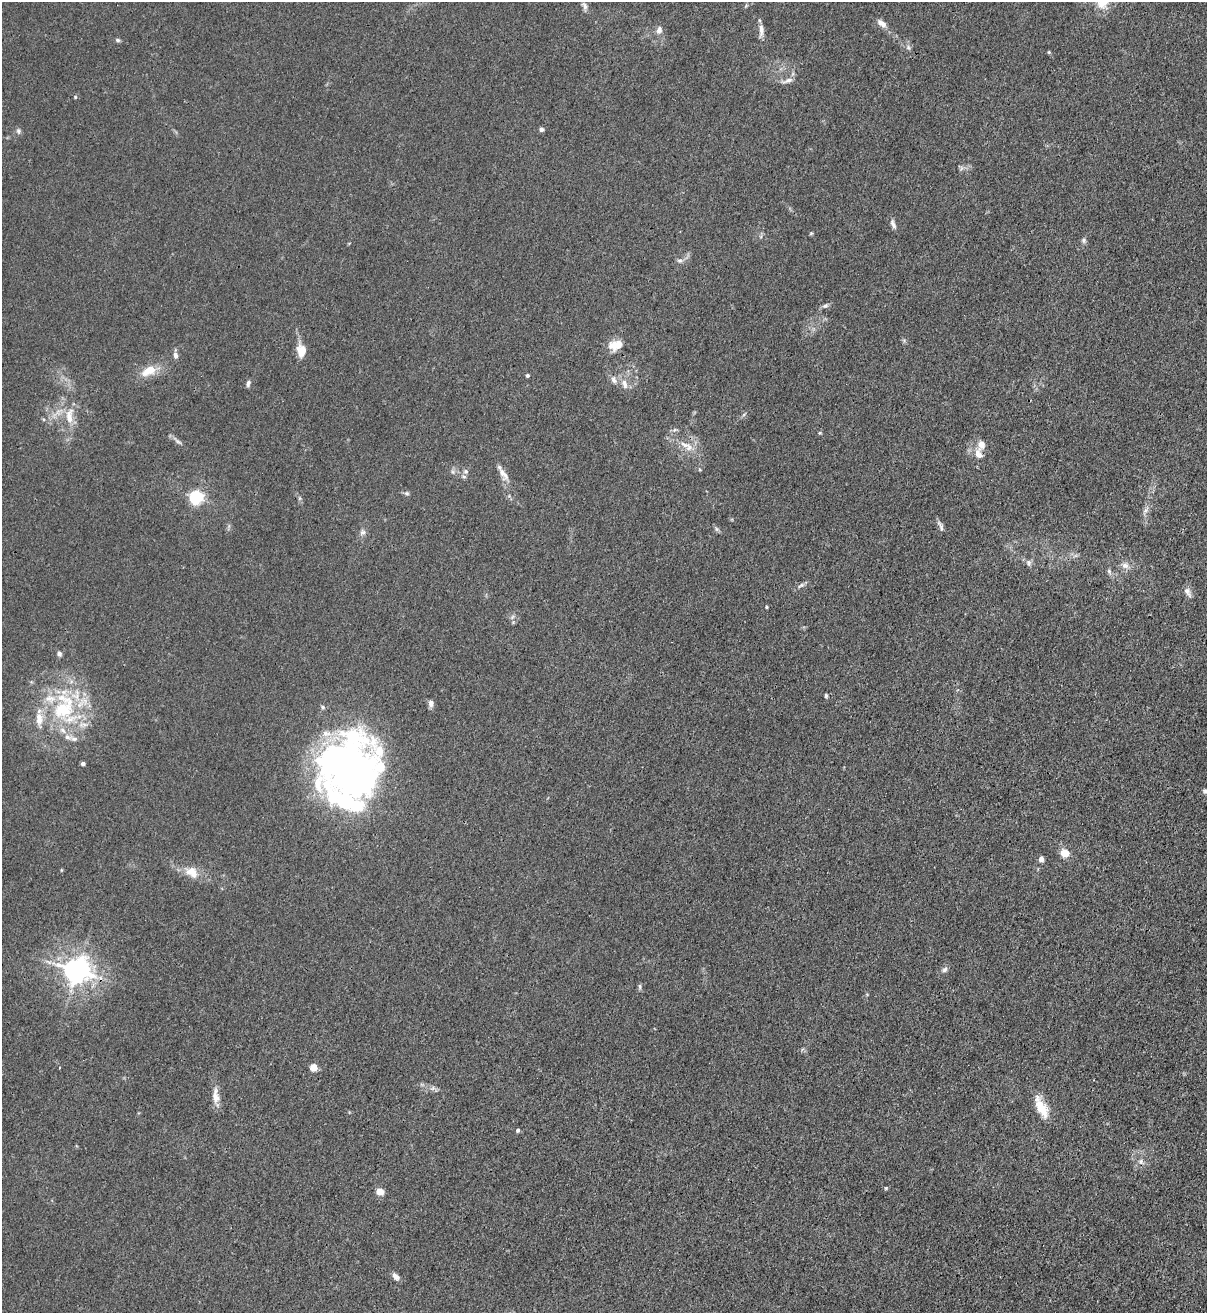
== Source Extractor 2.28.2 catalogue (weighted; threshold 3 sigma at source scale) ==
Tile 6 of 4 x 4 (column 2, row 2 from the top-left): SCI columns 1422-2626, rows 2653-3963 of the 5381 x 5304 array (HDU 1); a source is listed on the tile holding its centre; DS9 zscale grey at full resolution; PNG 1209 x 1315 px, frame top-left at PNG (2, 2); no overlay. Shown black and unused: <1% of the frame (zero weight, under 3 of 4 exposures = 7% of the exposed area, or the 3 px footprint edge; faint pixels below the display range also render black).
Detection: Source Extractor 2.28.2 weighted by HDU 2 'WHT'; one run over the whole footprint, this tile lists its part. Background 0.0241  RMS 0.0029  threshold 0.0129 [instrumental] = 3 sigma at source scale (4.5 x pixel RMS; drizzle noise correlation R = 1.50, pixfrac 1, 0.05/0.05 arcsec/px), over >= 5 px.
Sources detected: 84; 2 inside a brighter object's white glare — not listed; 14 inside a brighter listed object's ellipse — not listed separately; the other 68 listed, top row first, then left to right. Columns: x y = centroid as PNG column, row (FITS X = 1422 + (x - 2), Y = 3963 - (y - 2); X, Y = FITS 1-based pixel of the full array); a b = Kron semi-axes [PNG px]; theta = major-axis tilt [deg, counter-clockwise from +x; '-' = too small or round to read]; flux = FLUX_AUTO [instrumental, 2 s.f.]
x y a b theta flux
1102 3 19 15 41 6
584 6 11 6 -70 1
882 23 14 7 -36 1.8
659 30 10 7 71 1.3
761 30 20 5 87 1.7
118 40 7 5 -17 0.51
908 47 7 5 -56 0.71
1049 52 5 4 - 0.32
787 80 17 5 17 1.4
75 97 5 4 - 0.29
541 129 5 5 - 0.76
18 131 9 6 -82 0.72
893 224 14 6 -69 1.1
811 233 5 4 - 0.35
1084 240 7 6 - 0.67
680 261 8 5 -5 0.73
825 306 9 5 28 0.79
616 345 16 11 16 4
301 351 13 10 -89 3.9
175 355 8 6 -82 1.1
151 370 13 11 3 3.9
527 375 4 4 - 0.56
614 380 11 7 -65 1.4
248 383 8 5 74 0.77
625 384 15 7 -75 2
69 416 25 10 86 5.1
820 433 5 3 - 0.28
178 442 10 4 -23 0.69
684 444 19 7 -14 3.1
979 454 15 10 -59 2.5
466 471 7 6 - 0.75
504 474 20 8 -54 2.4
407 493 7 5 -3 0.58
196 497 6 6 - 62
1145 511 7 4 19 0.65
941 526 15 5 -70 0.97
716 529 7 4 -88 0.52
362 532 9 6 38 0.97
1029 563 9 7 -82 0.94
1125 565 10 8 -22 1.6
1109 571 8 6 -70 0.67
801 585 10 5 36 0.84
1187 592 13 7 -60 1.4
766 607 3 3 - 0.31
512 617 7 4 71 0.59
59 654 7 6 - 0.76
826 696 5 3 - 0.45
431 703 8 6 -88 1.3
64 707 46 30 73 29
323 707 7 4 -30 0.54
83 763 4 3 - 1
349 768 64 39 -2 130
1205 791 8 5 -28 0.72
1065 853 9 8 - 3.8
1041 859 5 5 - 1.4
191 871 18 11 14 3.5
77 970 8 8 - 330
945 970 8 6 45 0.83
640 986 7 5 86 0.56
313 1067 8 7 - 2.3
433 1088 7 5 46 0.66
216 1096 23 8 -85 2.8
1041 1107 28 10 -64 5.8
518 1130 5 4 - 0.55
1141 1161 7 4 89 0.68
886 1188 5 4 - 0.32
380 1192 8 6 -14 2.5
396 1277 9 6 -44 1.5
Overlapping masked pixels (flux is a lower limit): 1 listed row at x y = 684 444
Isophote crosses this tile's border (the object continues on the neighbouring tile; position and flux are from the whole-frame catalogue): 2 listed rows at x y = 1102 3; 1205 791